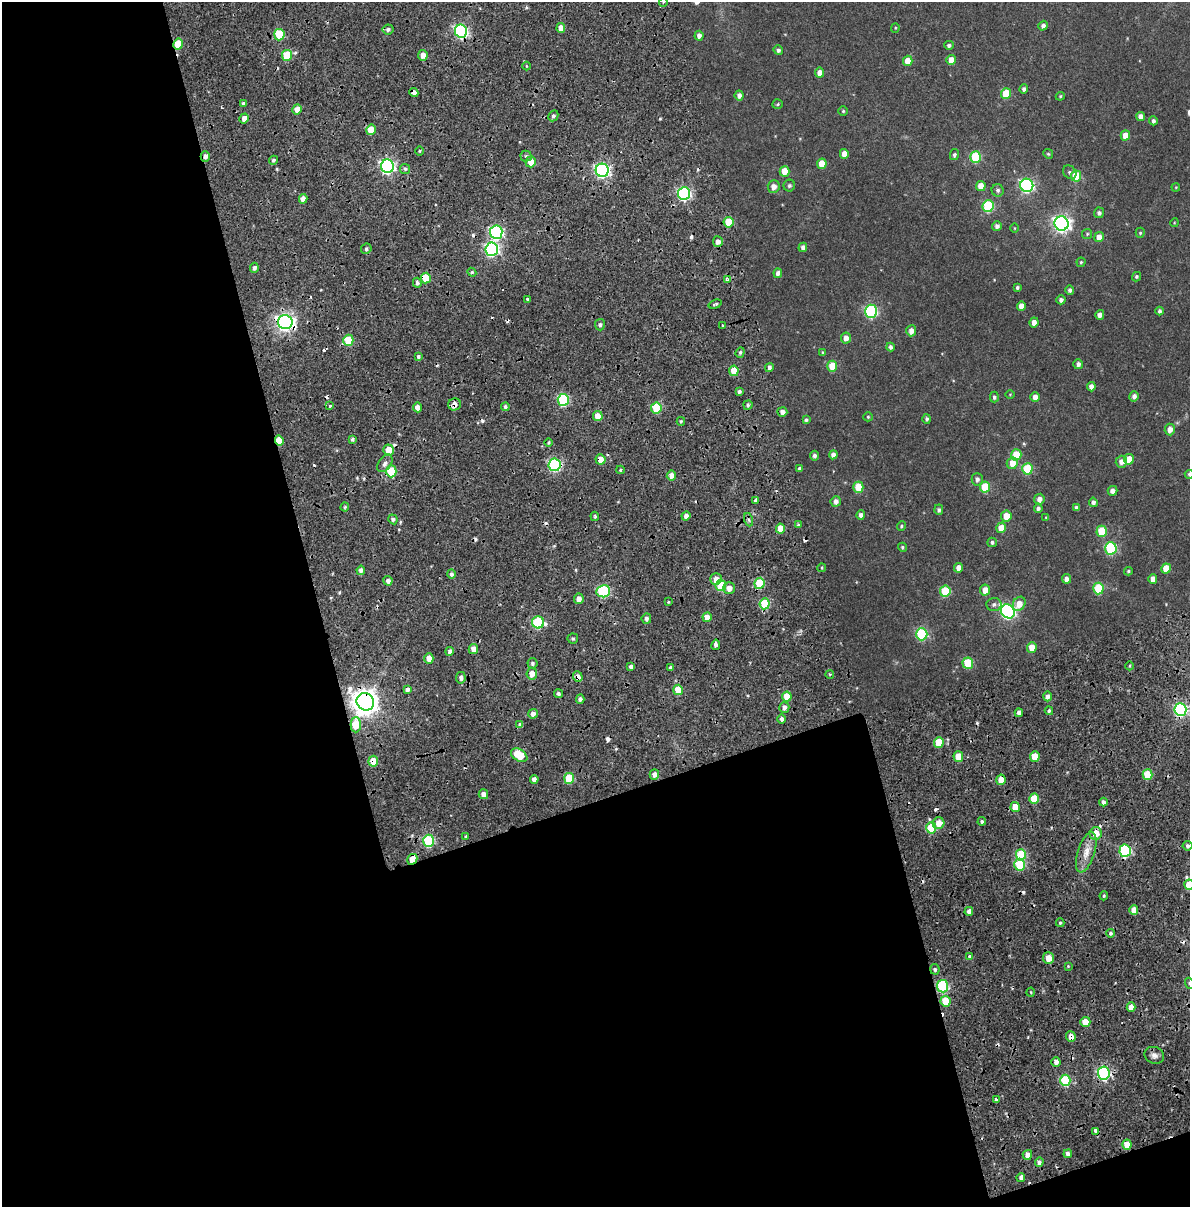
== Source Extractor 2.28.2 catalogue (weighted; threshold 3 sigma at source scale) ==
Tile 9 of 4 x 3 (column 1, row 3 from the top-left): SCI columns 225-1412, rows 159-1363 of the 5183 x 3931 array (HDU 1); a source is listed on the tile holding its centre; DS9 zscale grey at full resolution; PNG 1192 x 1209 px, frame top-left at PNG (2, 2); each listed source drawn as its Kron ellipse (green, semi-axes under 4 px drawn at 4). Shown black and unused: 42% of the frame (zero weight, under 2 of 4 exposures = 9% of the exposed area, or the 3 px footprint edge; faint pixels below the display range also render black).
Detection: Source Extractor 2.28.2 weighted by HDU 2 'WHT'; one run over the whole footprint, this tile lists its part. Background 0.0396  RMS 0.0085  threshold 0.0384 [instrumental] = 3 sigma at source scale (4.5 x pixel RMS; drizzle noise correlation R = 1.50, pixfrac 1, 0.0396/0.0396 arcsec/px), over >= 5 px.
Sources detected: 305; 25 cosmic-ray / hot-pixel residue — neither listed nor drawn; the other 280 listed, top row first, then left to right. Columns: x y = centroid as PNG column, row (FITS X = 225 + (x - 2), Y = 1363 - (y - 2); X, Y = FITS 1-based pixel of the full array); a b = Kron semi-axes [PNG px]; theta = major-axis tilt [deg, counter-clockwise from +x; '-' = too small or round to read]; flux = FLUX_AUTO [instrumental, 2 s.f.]
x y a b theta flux
663 2 5 3 - 0.65
1043 26 5 4 - 2.2
561 28 5 4 - 6.5
895 28 5 4 - 0.67
388 29 5 5 - 2.2
461 31 6 6 - 120
279 35 6 5 - 34
699 36 5 4 - 3.1
178 44 5 5 - 19
949 45 5 4 - 1.5
778 50 5 4 - 1.9
423 55 5 4 - 4.7
287 56 5 5 - 23
951 60 5 4 - 6.7
908 61 5 5 - 7.8
526 66 4 3 - 0.6
820 73 5 4 - 5.2
1024 89 4 4 - 1.7
414 92 5 4 - 8.4
1006 94 5 5 - 20
739 96 5 4 - 2.8
1060 96 4 3 - 0.76
243 104 4 4 - 1.9
778 104 5 4 - 0.91
297 109 5 4 - 6
843 111 4 4 - 0.94
553 116 5 5 - 1.8
1141 117 4 4 - 4.4
244 118 5 4 - 4.2
1153 121 4 4 - 1.8
371 130 5 4 - 14
1125 135 5 4 - 9.3
420 151 5 3 - 0.71
844 154 5 4 - 5.3
1048 154 5 4 - 0.89
954 155 5 4 - 1.6
205 156 5 4 - 2.6
526 156 5 5 - 1.4
975 157 6 5 - 40
274 160 4 4 - 1.4
531 162 5 5 - 10
822 164 5 4 - 11
387 166 6 6 - 150
405 169 5 5 - 1.4
602 170 6 6 - 170
784 171 5 5 - 11
1070 172 7 6 - 1.6
1076 176 5 5 - 21
1027 185 7 6 - 120
789 186 6 6 - 1.2
981 186 5 5 - 7.7
774 187 6 6 - 4.1
1176 187 4 3 - 0.5
998 190 6 6 - 1.7
684 193 6 6 - 120
303 199 5 4 - 5.3
988 206 6 5 - 52
1099 213 5 5 - 1.9
728 222 5 5 - 21
1174 223 4 3 - 0.56
1062 224 7 7 - 270
997 226 5 5 - 2.6
1015 228 4 3 - 0.47
496 232 7 6 - 130
1140 233 5 4 - 0.9
1087 234 5 5 - 0.99
1099 237 5 5 - 5.9
718 242 5 5 - 4
803 247 5 4 - 2.7
366 249 5 5 - 1.7
492 249 7 6 - 130
1081 262 4 4 - 0.85
254 268 5 4 - 2.3
472 272 4 4 - 1
778 273 5 4 - 2.9
1136 277 5 4 - 1.1
426 278 5 5 - 18
727 280 3 3 - 2.3
417 283 5 4 - 2.1
1017 287 4 4 - 1.4
1070 290 4 4 - 1.8
528 299 4 3 - 2.4
1061 300 4 4 - 2.3
715 304 7 3 19 1.2
1021 306 5 4 - 5
871 311 6 6 - 88
1159 311 4 4 - 1.5
1100 315 5 4 - 3.4
285 322 7 7 - 310
1034 322 5 4 - 4.2
600 325 5 5 - 1.8
722 325 3 3 - 2.8
911 331 5 5 - 4.8
846 338 5 5 - 4.2
348 340 5 5 - 27
891 347 4 4 - 2
740 352 5 4 - 1.3
822 352 4 4 - 0.82
418 357 4 4 - 1.4
1078 364 5 5 - 2.3
832 366 5 5 - 17
769 367 4 4 - 2
734 371 5 4 - 16
1091 387 4 4 - 3.6
739 391 3 3 - 1.8
1010 394 5 3 - 0.55
1134 396 5 4 - 2.7
994 397 5 4 - 1.5
1035 397 5 4 - 4.2
563 400 6 5 - 66
454 404 6 6 - 4.4
748 405 5 4 - 1.2
330 406 3 3 - 2.4
417 407 5 4 - 5.6
505 407 4 4 - 1.6
656 408 5 5 - 37
782 412 5 4 - 3.3
598 416 5 4 - 9.9
868 417 4 4 - 0.82
927 419 5 4 - 1.4
806 420 4 3 - 1.2
681 421 4 3 - 1.1
1170 429 6 5 - 4.2
352 439 4 4 - 1.8
279 441 5 4 - 11
549 443 4 4 - 1
389 450 5 5 - 12
833 455 4 4 - 3.1
1016 455 6 5 - 17
814 456 5 4 - 1.8
600 459 5 5 - 6.5
1129 459 5 5 - 9.2
1121 462 6 5 - 4.4
385 463 10 6 52 3.5
1012 463 6 5 - 7.6
555 465 6 6 - 93
800 469 4 3 - 1.6
1027 469 6 5 - 33
620 470 4 4 - 1
391 471 6 5 - 28
1189 474 4 4 - 1.2
671 475 5 4 - 5
977 479 6 5 - 2.5
858 487 5 5 - 19
985 487 5 5 - 21
1112 491 5 5 - 3.2
1039 499 5 5 - 3.7
756 500 4 3 - 6.7
836 501 5 5 - 3.3
1093 502 5 4 - 2.5
345 507 4 4 - 0.85
1076 507 4 3 - 1.3
1038 508 4 4 - 2
939 510 5 4 - 1.6
861 515 5 4 - 2.7
595 516 5 3 - 1.1
686 516 5 4 - 3.2
1006 516 5 5 - 9.2
1046 517 4 3 - 0.56
393 519 5 4 - 1.8
749 520 7 4 -71 1.6
798 525 4 4 - 0.87
901 526 5 4 - 0.87
1001 528 5 5 - 8.8
780 529 5 4 - 12
1102 531 5 5 - 23
992 542 5 4 - 1.5
902 547 5 4 - 1.1
1111 548 6 6 - 62
822 568 4 4 - 0.79
958 568 5 4 - 5
1166 568 5 5 - 13
361 570 4 4 - 3.3
1128 571 4 4 - 1
451 574 4 4 - 2.1
716 579 6 5 - 6.3
1066 579 5 4 - 3
1153 579 5 4 - 4.7
388 581 5 4 - 3
759 583 5 5 - 30
721 586 5 5 - 31
729 588 6 5 - 5
1098 588 6 5 - 32
985 590 5 5 - 7.1
603 591 7 6 - 67
945 591 5 5 - 34
579 599 5 5 - 4.2
668 602 3 3 - 1.1
765 604 5 5 - 33
994 604 7 6 - 1.9
1019 604 7 6 - 7.3
1008 611 7 6 - 170
707 617 5 4 - 7.2
646 619 5 4 - 2.1
538 622 6 6 - 58
922 634 6 5 - 61
573 639 5 5 - 1.4
716 645 5 3 - 5.7
1032 647 5 5 - 8.9
473 649 5 4 - 5
450 651 4 4 - 2.4
429 658 5 4 - 6
532 663 5 5 - 1.7
968 663 6 5 - 25
1130 666 4 3 - 0.72
631 667 4 4 - 2.6
670 667 4 4 - 1.2
532 674 6 5 - 6.3
830 674 4 3 - 0.62
578 677 5 4 - 4.7
461 678 6 5 - 2.3
407 689 4 3 - 8.8
678 690 5 4 - 14
558 694 4 4 - 1.8
1047 696 5 4 - 2.7
787 697 5 5 - 15
580 699 5 4 - 2.1
365 702 9 8 - 870
784 707 5 5 - 3
1180 710 6 6 - 110
1049 711 4 3 - 1.3
1019 713 4 4 - 3.1
533 714 5 4 - 3.9
782 719 4 4 - 2.3
356 725 7 5 89 19
520 725 4 4 - 2.8
939 742 5 5 - 21
519 755 9 6 -33 20
958 757 5 5 - 12
1035 757 5 5 - 13
373 761 5 5 - 12
654 774 5 4 - 3.4
1147 775 5 5 - 19
569 778 5 5 - 30
534 779 4 4 - 4.2
1001 780 5 4 - 7.1
483 794 5 4 - 3.9
1034 799 5 4 - 17
1103 802 4 3 - 2.2
1015 807 5 4 - 12
982 821 4 4 - 1.3
939 823 6 5 - 7.5
931 828 5 5 - 31
1096 834 6 6 - 12
466 836 4 3 - 0.71
429 841 6 5 - 64
1188 846 5 5 - 1.7
1125 851 6 5 - 77
1086 852 21 8 73 9.1
1021 855 6 5 - 35
412 859 6 4 60 12
1020 865 6 5 - 40
1189 885 5 5 - 17
1104 896 4 3 - 0.95
1134 910 5 4 - 6.2
969 911 4 4 - 2.7
1060 923 4 3 - 1.1
1110 933 4 4 - 1.6
969 956 3 3 - 2.7
1048 958 6 5 - 8.7
1068 966 3 3 - 0.6
935 969 5 4 - 1.6
1189 983 5 3 - 0.83
943 986 6 5 - 72
1031 992 4 3 - 0.72
945 1001 5 5 - 19
1131 1007 4 4 - 6.8
1085 1022 5 5 - 13
1071 1037 5 4 - 4.6
1154 1055 10 8 -23 3.3
1056 1062 5 4 - 3.5
1104 1073 6 6 - 100
1065 1080 6 5 - 42
996 1100 4 3 - 23
1095 1131 4 3 - 9.8
1127 1144 5 4 - 12
1068 1154 4 4 - 3.1
1027 1155 5 4 - 4.2
1039 1162 5 4 - 2.5
1021 1177 4 4 - 2.9
Overlapping masked pixels (flux is a lower limit): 22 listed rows (the first 20) at x y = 461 31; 178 44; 287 56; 414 92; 205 156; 426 278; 285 322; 454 404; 279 441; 389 450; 600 459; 555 465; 361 570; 578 677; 365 702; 1180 710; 373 761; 1096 834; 412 859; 1071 1037
Isophote crosses this tile's border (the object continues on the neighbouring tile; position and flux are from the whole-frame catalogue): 4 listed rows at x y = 663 2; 1189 474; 1189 885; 1189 983